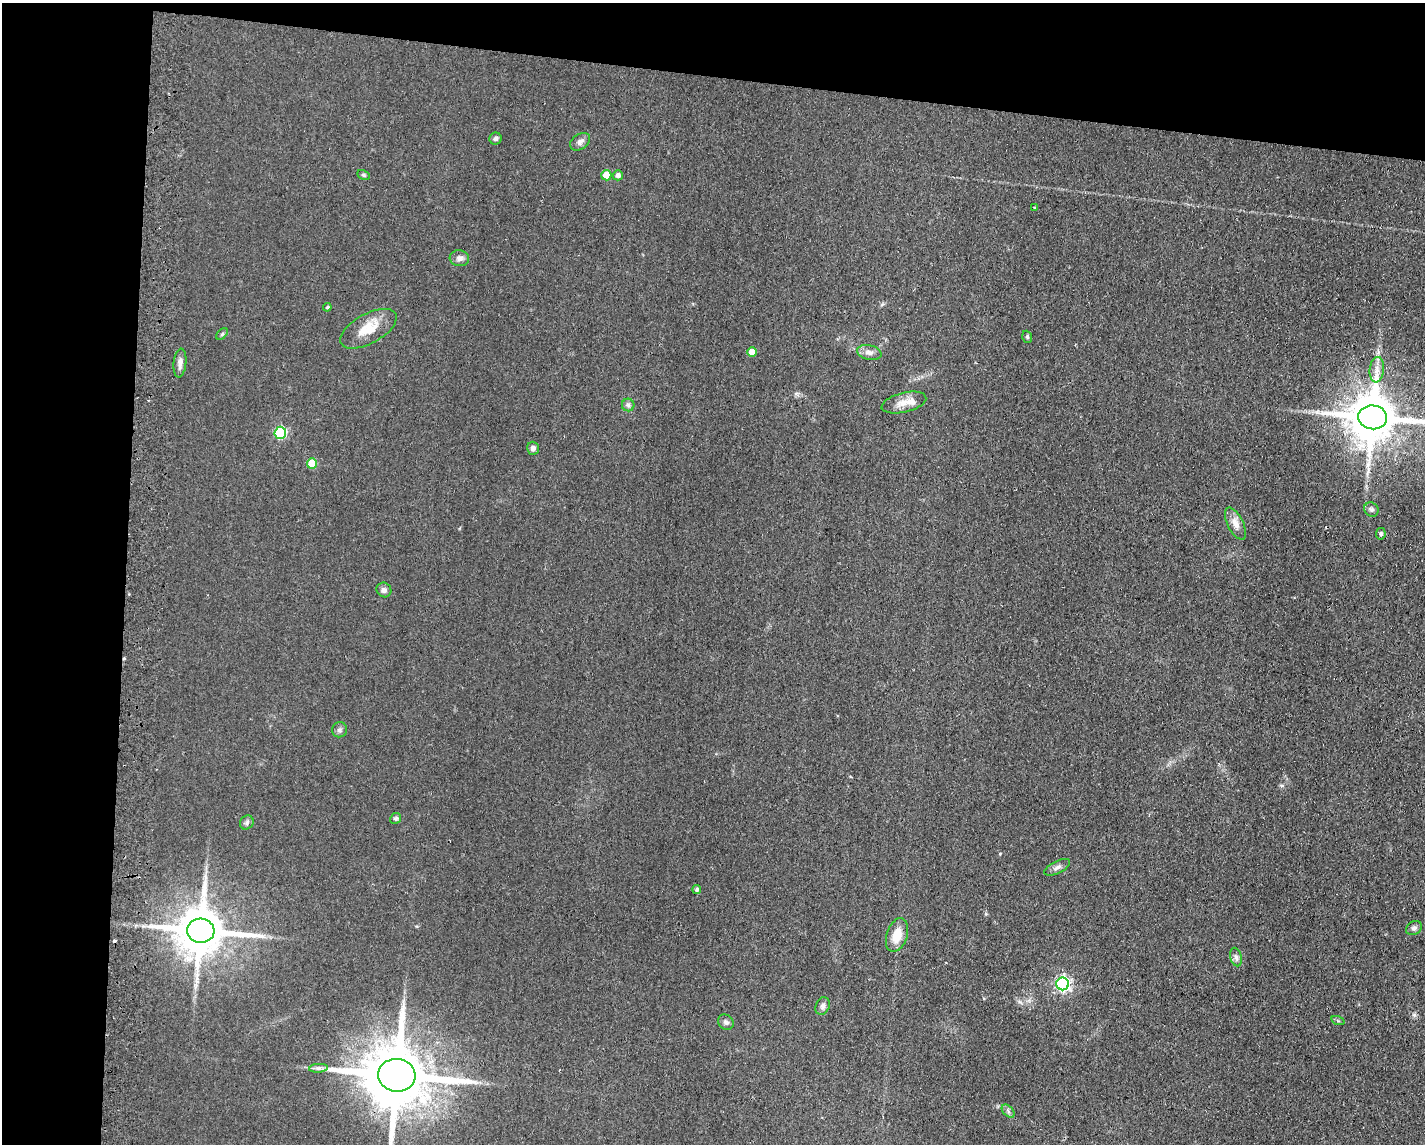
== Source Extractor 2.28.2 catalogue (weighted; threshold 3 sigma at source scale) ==
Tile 1 of 3 x 4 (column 1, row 1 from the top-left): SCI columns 2591-4013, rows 3475-4616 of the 7006 x 4818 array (HDU 1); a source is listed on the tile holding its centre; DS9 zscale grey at full resolution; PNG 1427 x 1146 px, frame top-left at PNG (2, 3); each listed source drawn as its Kron ellipse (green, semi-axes under 4 px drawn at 4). Shown black and unused: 15% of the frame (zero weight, under 2 of 3 exposures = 3% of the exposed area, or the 3 px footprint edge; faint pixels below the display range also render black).
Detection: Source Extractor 2.28.2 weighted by HDU 2 'WHT'; one run over the whole footprint, this tile lists its part. Background 0.0455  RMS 0.0084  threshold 0.0379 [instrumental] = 3 sigma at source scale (4.5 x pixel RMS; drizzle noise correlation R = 1.50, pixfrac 1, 0.05/0.05 arcsec/px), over >= 5 px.
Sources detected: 42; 1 cosmic-ray / hot-pixel residue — neither listed nor drawn; the other 41 listed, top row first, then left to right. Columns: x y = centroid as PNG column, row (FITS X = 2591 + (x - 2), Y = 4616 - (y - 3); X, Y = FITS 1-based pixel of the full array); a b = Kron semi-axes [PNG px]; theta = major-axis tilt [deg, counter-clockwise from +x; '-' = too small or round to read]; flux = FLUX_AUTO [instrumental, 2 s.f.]
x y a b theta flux
495 139 6 6 - 2
580 142 11 7 34 3.5
363 175 6 4 -27 1.3
606 175 5 5 - 19
618 175 5 5 - 3.5
1034 207 3 3 - 1.6
459 258 10 8 -8 3.7
327 307 4 3 - 0.9
368 329 31 15 29 20
222 334 7 4 45 1.2
1027 337 6 4 -70 1.3
752 352 5 5 - 12
869 353 12 7 -12 4.3
180 363 14 6 84 4.4
1377 370 13 7 85 6.4
904 403 23 9 14 11
628 405 6 6 - 2.1
1373 417 14 12 -7 4600
280 433 6 6 - 87
533 448 6 6 - 3.3
312 463 5 5 - 22
1371 509 7 6 - 2.2
1235 524 17 8 -63 7.2
1381 534 5 5 - 2.4
384 590 8 7 - 3.2
339 730 8 7 - 2.5
396 818 6 5 - 1.5
247 822 7 6 - 2.1
1057 867 14 6 26 3.6
697 889 4 4 - 1.7
1414 928 8 6 32 2.6
201 931 14 12 -5 4300
897 935 17 10 72 14
1236 957 9 5 -75 2.8
1063 984 6 6 - 200
823 1006 9 6 68 2.9
1338 1021 7 4 -19 1.2
726 1022 8 7 - 2.5
318 1068 9 3 5 2.3
397 1075 19 16 -7 7900
1008 1111 8 4 -47 1.9
Overlapping masked pixels (flux is a lower limit): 1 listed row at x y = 397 1075
Isophote crosses this tile's border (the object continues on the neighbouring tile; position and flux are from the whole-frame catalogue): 2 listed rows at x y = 1373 417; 397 1075